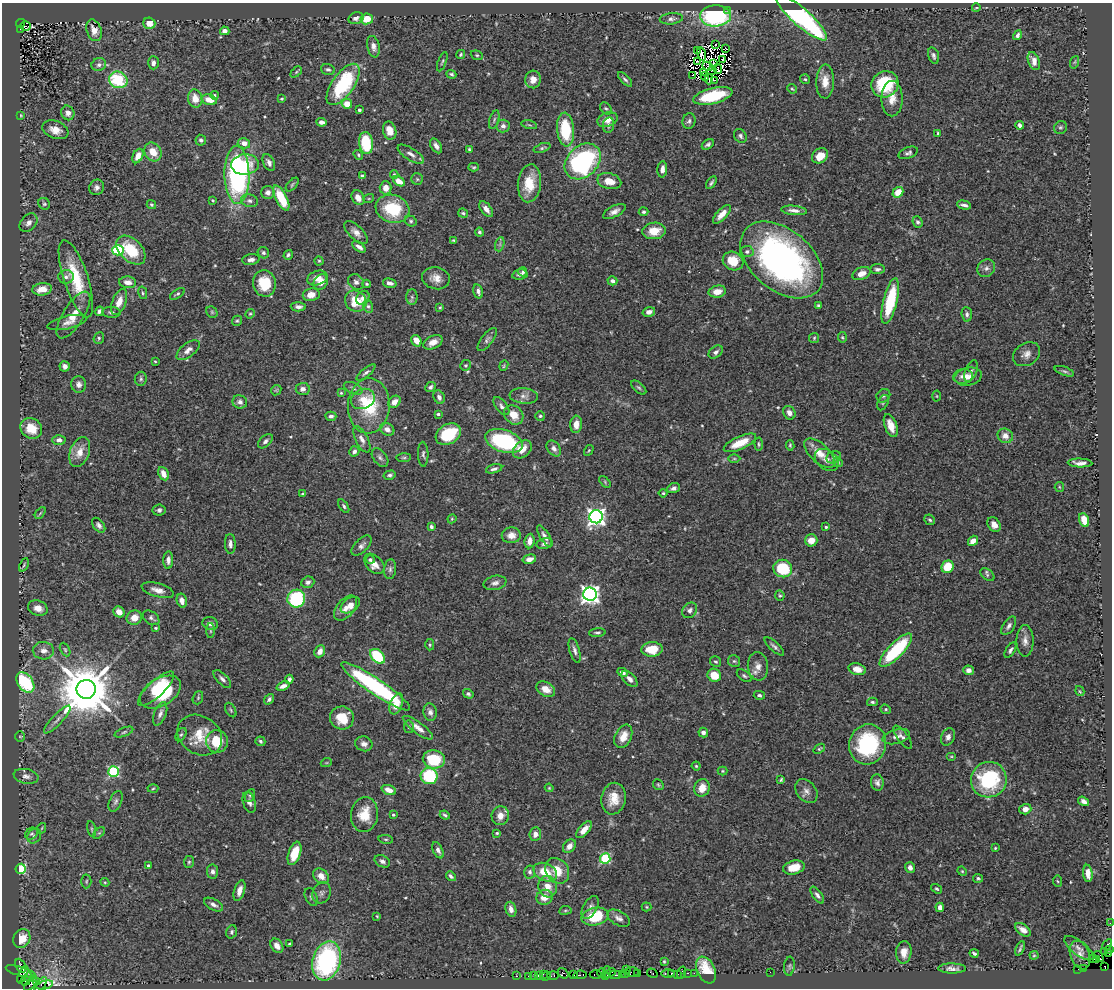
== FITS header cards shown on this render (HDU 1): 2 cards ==
NAXIS1  =                 1110
NAXIS2  =                  986

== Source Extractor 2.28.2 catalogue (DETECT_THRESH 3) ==
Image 1110 x 986 px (HDU 1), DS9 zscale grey, 1 PNG px = 1 image px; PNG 1114 x 990 px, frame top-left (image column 1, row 986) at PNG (2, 3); each listed source drawn as its Kron ellipse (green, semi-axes under 4 px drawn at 4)
Background 0.483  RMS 0.026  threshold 0.0774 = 3 sigma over >= 5 px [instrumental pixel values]
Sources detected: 549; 4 with non-positive FLUX_AUTO (blend fragments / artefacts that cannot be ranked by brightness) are neither listed nor drawn; of the other 545, the 500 brightest by FLUX_AUTO listed and drawn (45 fainter detections omitted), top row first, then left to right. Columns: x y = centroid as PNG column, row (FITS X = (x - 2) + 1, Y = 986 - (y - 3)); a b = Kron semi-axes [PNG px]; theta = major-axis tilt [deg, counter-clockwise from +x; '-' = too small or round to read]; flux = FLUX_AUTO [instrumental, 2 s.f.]
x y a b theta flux
976 8 4 3 - 1.5
727 10 3 2 - 12
715 16 15 10 2 210
356 18 8 5 16 7.8
802 18 33 9 -41 410
367 19 6 5 - 28
671 19 11 5 6 6.3
21 23 4 3 - 100
149 23 6 5 - 18
26 26 5 5 - 240
21 29 3 3 - 40
94 30 11 7 -70 16
225 31 5 4 - 11
1017 35 5 4 - 4.7
716 44 3 2 - 2.3
373 47 11 6 -79 9
725 48 3 2 - 2.7
697 51 3 2 - 2
461 54 5 4 - 2.9
702 54 7 3 -77 7.3
477 55 6 4 -20 2.7
933 55 8 5 -73 5
723 60 4 3 - 4
697 61 3 2 - 1.8
1034 61 9 5 -69 13
442 62 10 3 71 2.6
1075 62 6 4 70 2.8
153 63 7 5 -89 7
714 63 3 2 - 1.7
99 65 7 6 - 6.6
708 66 5 3 - 2.2
328 69 7 5 -16 4
718 69 5 2 - 1.9
712 70 5 2 - 2.8
296 72 6 4 45 2.4
703 72 4 3 - 3.8
451 74 5 4 - 3.4
693 75 4 2 - 3.5
705 76 4 2 - 2.5
533 79 9 8 - 14
625 79 9 4 -46 4.4
709 79 5 3 - 1.7
805 79 5 5 - 2.6
118 80 9 8 - 92
714 80 3 3 - 1.9
825 81 17 9 88 22
343 84 24 11 55 140
885 84 14 12 32 94
792 89 5 4 - 2
214 95 4 4 - 2.3
713 96 20 7 14 88
195 99 9 7 -80 21
282 99 4 3 - 2.3
892 99 18 10 90 21
209 100 8 5 -18 23
347 104 5 5 - 23
606 108 7 5 -45 3.4
359 110 3 3 - 4.2
68 113 7 6 - 9.9
21 115 4 3 - 1.7
494 120 10 4 73 3.6
608 120 10 7 19 18
689 121 8 6 72 5
321 122 5 4 - 8.1
529 125 8 3 -13 2.2
609 125 8 5 80 4.7
1020 125 4 4 - 6.3
503 126 6 6 - 8
1061 127 7 6 - 3.4
566 129 17 8 -85 92
55 130 13 8 -20 19
390 131 9 6 -75 23
938 133 3 3 - 2.5
740 136 7 6 - 5.1
201 140 5 5 - 4.2
244 143 6 5 - 14
366 143 11 7 -81 74
708 144 6 4 32 4.2
436 146 8 5 -57 7.6
542 148 9 4 20 3.5
469 149 4 3 - 2.4
153 152 10 8 -54 25
908 153 10 5 20 5.3
411 154 15 6 -32 10
358 155 5 4 - 2.5
138 156 8 5 63 15
820 156 9 7 40 24
583 161 20 15 44 280
269 163 9 5 -63 7.7
245 165 14 10 4 42
474 167 5 4 - 2.5
662 169 8 5 86 9.4
394 174 4 3 - 2.6
237 175 29 12 -88 360
362 176 4 3 - 3.6
417 179 6 5 - 3.2
399 181 6 4 -28 20
609 181 12 8 -14 22
529 183 19 11 84 42
711 183 7 3 57 3.9
292 185 8 4 48 2.6
97 187 8 7 - 6.8
386 188 6 6 - 14
268 192 6 6 - 8.5
898 192 6 5 - 27
281 198 14 5 -62 57
358 198 8 6 -59 13
369 198 5 3 - 1.8
213 200 3 3 - 1.7
249 201 8 6 -13 5.8
44 204 6 5 - 3.2
151 205 5 4 - 2.5
964 205 7 3 -14 5.9
392 209 17 14 -17 85
486 209 9 5 -53 11
794 210 13 4 -6 10
614 211 12 5 27 9.6
643 212 5 4 - 3.3
463 213 5 4 - 3
722 214 12 5 46 15
411 221 6 5 - 3.2
917 222 6 5 - 4.1
29 223 10 7 46 9.2
654 231 12 8 7 29
356 232 15 7 -43 11
479 232 4 4 - 3.6
454 240 3 3 - 2.3
500 244 7 4 72 3.5
359 247 8 4 -37 8.3
118 250 6 5 - 140
131 250 17 11 -44 61
747 252 6 5 - 4.7
263 253 6 5 - 3.9
288 255 5 4 - 3.5
251 260 9 5 8 7
782 260 47 30 -40 620
319 261 4 4 - 2.3
733 261 10 9 - 33
986 268 9 8 - 8
877 269 7 5 4 4.3
523 272 5 4 - 3.3
861 274 9 6 23 15
520 275 8 5 11 6.2
66 277 7 7 - 5.9
317 278 10 7 19 14
436 278 14 11 -13 18
76 279 40 12 -72 79
612 281 5 4 - 6.3
128 282 8 6 -5 12
321 282 8 6 57 18
356 282 8 7 - 7.4
264 283 13 11 -75 54
390 283 7 4 -14 8.2
367 284 4 3 - 2.1
42 289 10 6 9 21
478 291 7 4 -75 7.3
717 292 8 6 11 18
143 293 6 4 -77 2.7
177 294 8 4 33 3.3
311 295 8 6 8 19
412 297 8 5 90 4.1
363 298 7 6 - 8.8
356 301 11 10 - 43
890 301 23 7 76 97
119 302 14 7 68 18
818 305 4 3 - 2.7
368 306 6 5 - 4.2
298 307 7 4 -1 7.3
440 307 4 3 - 1.9
99 311 5 4 - 6.7
111 312 9 5 -1 4.4
212 312 6 5 - 2.7
649 312 6 4 16 7.2
250 314 5 4 - 2.2
967 314 7 5 -85 5
73 315 27 10 58 33
237 321 5 4 - 2.6
67 323 20 6 13 12
842 337 5 4 - 2.4
99 338 6 5 - 3.1
814 338 5 5 - 2.3
487 339 14 5 52 6
416 341 6 5 - 15
433 342 10 6 27 12
188 350 14 6 38 10
716 352 8 5 39 5.4
1027 354 14 11 33 13
155 361 3 3 - 1.6
466 365 5 5 - 2.8
65 366 5 5 - 7.4
504 366 5 4 - 2.2
971 371 11 6 70 5.7
1064 371 10 4 -20 3.8
366 372 11 4 39 5.3
963 376 9 7 8 9.7
968 377 14 9 12 16
141 379 7 6 - 4
79 384 8 7 - 9.1
430 387 6 4 43 5.1
639 387 9 5 -41 4
353 388 10 5 -24 5.3
303 389 7 6 - 8.8
276 390 6 4 44 2.1
341 393 4 4 - 2.2
524 396 14 7 -5 9.8
883 396 7 6 - 4.1
937 396 5 3 - 1.7
439 397 7 5 -64 7.5
363 399 12 10 24 20
240 402 7 6 - 7.1
394 402 7 5 44 14
883 403 8 5 62 3.4
369 406 27 21 87 97
501 406 10 5 -52 5.9
789 413 7 6 - 9.7
438 414 3 3 - 3.6
514 415 10 8 -44 26
331 416 5 4 - 5.4
540 416 5 4 - 3.1
576 424 9 6 86 15
891 426 12 6 -69 19
31 428 11 10 - 34
387 429 7 6 - 11
448 434 13 9 30 73
1005 436 8 7 - 14
362 439 14 6 -63 9.7
59 440 6 5 - 7
265 441 9 5 44 5.1
504 441 19 11 -18 170
740 443 17 6 24 35
759 444 6 3 -85 2.5
790 445 5 3 - 2.3
554 448 9 6 -51 7.4
522 449 10 7 40 19
589 450 6 3 59 2
354 451 5 5 - 6.1
80 452 15 9 69 23
820 453 19 9 -43 24
423 454 12 5 -88 5
834 457 7 6 - 3.7
380 458 10 6 -52 6.2
404 458 7 4 4 2.7
734 459 6 4 0 2.6
827 460 13 9 -40 9.7
838 462 5 4 - 2.1
1080 463 12 4 -2 9.2
494 469 8 4 15 4.2
163 474 7 5 -64 16
390 475 6 4 14 4
605 482 7 4 -47 2
1059 487 5 4 - 2.2
673 488 6 5 - 5.1
663 493 4 4 - 2.7
302 494 3 3 - 2
344 506 8 4 -57 3.3
159 510 6 5 - 4.7
40 513 7 3 53 2.6
596 517 7 6 - 830
452 519 5 4 - 1.9
930 520 6 5 - 3.6
1084 520 7 4 -71 30
99 525 8 5 -53 5.9
994 525 8 6 -54 12
431 527 4 3 - 4.7
826 527 4 4 - 2.5
511 535 9 8 - 15
545 536 12 4 -59 8
811 540 6 6 - 18
530 541 7 5 84 13
973 541 5 4 - 14
230 544 10 5 -88 7.9
545 544 8 5 11 6.2
361 546 12 6 45 7.1
529 559 7 4 15 11
168 560 9 5 87 8.2
370 560 4 2 - 2.4
374 564 12 8 -45 19
24 565 7 3 64 2
948 567 6 5 - 42
783 568 9 8 - 75
390 569 10 6 83 5.5
987 575 8 5 -38 3.6
308 582 7 5 20 5.5
495 583 11 7 11 7.8
158 590 16 6 -16 13
590 594 7 6 - 910
780 595 5 5 - 2.6
296 599 9 9 - 120
182 601 7 5 -76 12
350 605 11 6 36 19
38 608 10 7 -21 16
346 608 15 8 50 14
690 610 8 6 48 7.4
119 612 6 5 - 16
134 618 8 7 - 17
151 618 9 6 -35 5.6
210 624 8 6 -17 7.6
1009 626 10 5 57 6.6
156 628 3 3 - 2.1
211 631 7 3 90 2.5
597 633 8 4 5 3.7
1025 641 16 8 -89 13
430 645 6 4 87 2.8
774 646 12 4 -42 5.4
652 649 10 7 3 42
65 650 7 4 -63 3
575 650 13 5 -74 7
896 650 22 7 46 130
1010 650 8 4 58 4.9
43 651 10 8 -2 12
320 651 6 5 - 13
377 656 9 5 -44 100
734 661 6 6 - 3.2
716 662 6 5 - 3.1
758 666 14 10 -84 15
857 669 9 5 -14 15
969 670 5 5 - 8.9
622 672 5 4 - 7.6
714 675 7 6 - 32
744 676 8 5 -37 3.9
222 679 11 5 -45 6.3
289 679 4 4 - 5.1
629 679 10 5 -46 8.5
25 683 11 7 -55 160
283 686 7 4 21 9.1
376 686 41 8 -34 280
86 689 9 9 - 13000
156 689 23 8 43 61
546 689 10 7 -31 18
1080 691 5 4 - 1.8
160 692 22 13 31 110
468 694 5 4 - 3.5
759 695 5 4 - 4.2
198 698 7 5 70 2.8
269 699 6 4 54 4.1
872 702 5 4 - 3
396 704 11 6 69 24
886 709 5 4 - 2.6
231 710 8 4 -60 2.9
430 712 9 6 -81 7.1
160 714 12 6 69 7.7
342 718 12 11 - 35
57 720 18 5 46 10
409 727 6 5 - 3
418 728 18 5 -37 14
124 732 10 4 21 3.5
703 733 5 4 - 6.6
181 735 7 5 61 3
200 735 24 19 -33 46
20 736 5 5 - 2.6
623 736 12 8 65 21
896 737 14 7 14 9.1
903 737 14 5 -53 6.2
948 737 9 6 68 8.6
217 741 11 11 - 44
260 741 5 4 - 3.6
364 744 9 7 -21 8.1
868 744 20 18 70 160
819 749 6 4 37 2.4
951 756 5 3 - 1.7
434 759 11 9 -10 82
326 763 5 3 - 1.6
696 766 4 4 - 2.4
722 771 5 4 - 2.1
113 772 5 5 - 210
26 776 12 7 -11 9
429 776 8 8 - 110
781 780 4 3 - 2.5
989 780 18 17 - 150
877 783 8 6 -84 6.9
658 785 6 5 - 2.7
153 788 5 3 - 1.8
549 788 4 4 - 1.6
702 788 9 7 67 21
389 790 7 4 -21 13
806 791 13 9 -52 10
250 796 7 4 62 2.9
613 799 16 12 80 31
116 801 11 6 66 5.5
1084 801 6 4 -34 7.1
249 802 11 6 -73 6.9
1025 809 6 5 - 12
364 814 17 13 84 37
393 815 3 3 - 2.8
445 815 5 3 - 3.1
500 816 9 8 - 16
42 828 5 3 - 1.8
91 829 8 3 -79 2.3
584 830 10 5 49 17
99 833 7 4 43 2.5
497 833 4 3 - 2.3
32 834 7 5 33 3.5
535 834 7 6 - 9.7
34 836 8 6 57 5.7
386 839 7 3 -8 2.5
569 846 7 5 49 11
995 848 3 3 - 1.7
438 850 9 4 -64 6.5
294 853 12 6 71 37
605 859 5 5 - 130
382 861 8 5 -28 6.6
189 862 6 5 - 3
148 865 3 3 - 2.8
910 867 5 5 - 8.9
794 868 11 6 14 27
21 869 5 5 - 120
557 871 13 11 -55 32
962 871 5 4 - 2
212 872 7 5 -81 6
530 872 6 5 - 4.6
545 872 12 8 -25 38
1088 873 8 4 -84 16
321 876 9 7 -40 14
451 876 5 3 - 3.6
978 878 5 4 - 3.4
86 881 7 5 87 2.6
1057 881 5 3 - 2.2
105 882 4 4 - 2.2
548 887 11 9 -76 20
936 889 6 4 -36 2.5
239 891 11 5 73 11
322 893 11 9 64 8.3
817 895 10 4 -55 5.6
311 897 9 6 -66 4.5
544 897 8 7 - 20
213 905 10 5 -29 6.8
590 907 12 7 60 7.8
647 907 5 4 - 1.9
940 907 5 4 - 8.4
511 909 8 5 -74 11
565 910 6 3 9 1.9
377 916 4 4 - 1.8
595 916 14 9 12 66
619 918 12 7 -29 8.1
1110 923 2 2 - 5.5
1023 930 9 5 -35 10
232 932 7 5 72 3.3
22 939 10 8 62 28
289 944 4 3 - 2.1
1107 945 6 2 58 22
277 946 8 6 -53 13
1020 948 7 2 68 3
1079 948 17 7 -38 7.7
1109 949 3 3 - 21
1105 951 4 2 - 9
904 952 11 7 86 15
974 953 4 3 - 3.7
1108 953 3 2 - 8.8
1034 955 4 4 - 1.9
1080 955 15 9 -69 11
1099 957 6 3 -57 83
1093 959 3 3 - 11
1097 960 3 2 - 8.8
327 961 20 14 74 300
664 961 3 3 - 2
21 966 7 5 -63 110
789 966 9 5 86 3.3
1105 966 3 3 - 66
952 968 14 5 -1 7.8
1084 968 2 2 - 7.1
627 969 3 2 - 18
1078 969 2 2 - 5.7
706 970 14 9 -65 47
21 971 16 4 -16 110
607 972 5 3 - 29
611 972 4 4 - 66
632 972 6 5 - 75
770 972 2 2 - 20
563 973 6 4 -36 37
602 973 5 3 - 23
626 973 4 3 - 28
638 973 4 2 - 19
652 973 5 3 - 19
672 973 3 3 - 36
681 973 6 2 72 36
687 973 3 2 - 16
694 973 2 2 - 7.1
543 974 2 2 - 4.6
622 974 2 2 - 21
668 974 7 3 0 47
677 974 3 2 - 13
23 975 9 3 63 130
574 975 3 2 - 9.2
580 975 7 3 5 29
596 975 6 3 0 27
605 975 3 2 - 15
615 975 5 2 - 63
516 976 3 2 - 11
528 976 2 2 - 10
534 976 3 3 - 4.4
539 976 3 3 - 28
546 976 5 3 - 2.9
553 976 6 3 0 42
28 977 4 3 - 45
33 978 3 3 - 12
25 981 5 4 - 38
37 982 4 3 - 9.4
30 984 8 3 46 79
41 984 8 4 52 17
45 985 8 3 14 53
At the frame edge (FLAGS 8, measured only in part): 2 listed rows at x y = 1110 923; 1109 949
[45 fainter detections neither listed nor drawn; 4 non-positive-flux detections neither listed nor drawn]